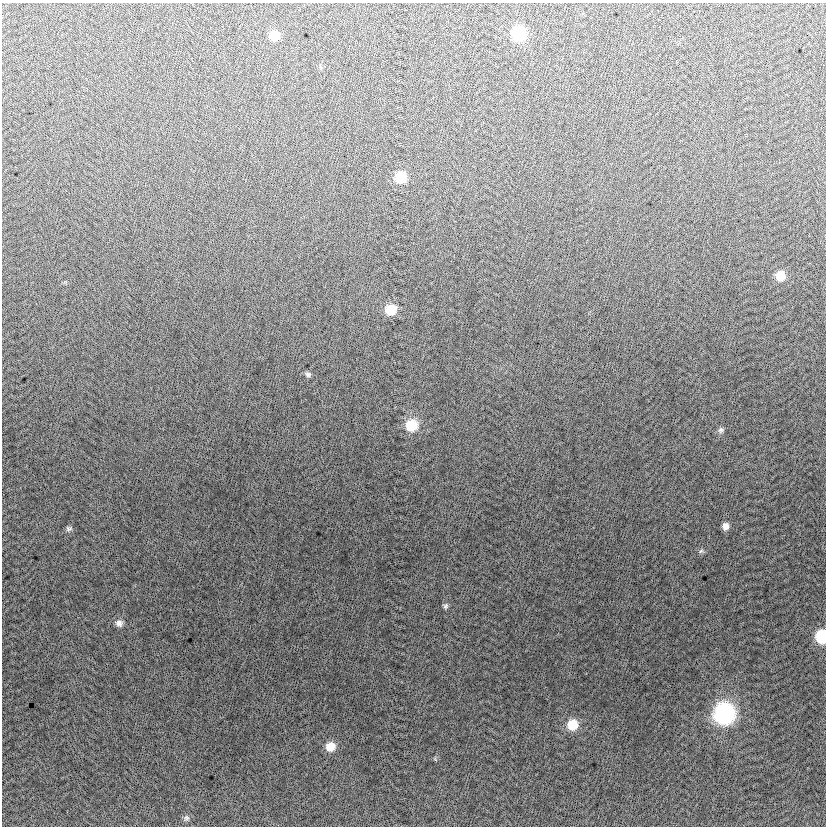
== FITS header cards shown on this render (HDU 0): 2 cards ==
NAXIS1  =                  824
NAXIS2  =                  824

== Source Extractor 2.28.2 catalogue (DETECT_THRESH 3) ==
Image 824 x 824 px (HDU 0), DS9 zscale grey, 1 PNG px = 1 image px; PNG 828 x 828 px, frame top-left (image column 1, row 824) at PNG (2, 3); no overlay
Background -7.86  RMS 13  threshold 37.9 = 3 sigma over >= 5 px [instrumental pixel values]
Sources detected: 19; all 19 listed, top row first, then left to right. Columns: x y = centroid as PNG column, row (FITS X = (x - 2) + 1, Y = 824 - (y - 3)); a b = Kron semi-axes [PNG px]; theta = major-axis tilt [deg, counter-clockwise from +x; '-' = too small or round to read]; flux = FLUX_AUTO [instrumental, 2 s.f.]
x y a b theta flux
519 34 10 9 - 61000
274 35 9 9 - 13000
320 67 6 4 -87 1200
400 177 9 9 - 26000
780 276 9 9 - 13000
391 310 10 9 - 20000
308 374 8 6 -17 2200
412 425 11 10 - 27000
721 430 8 7 - 2500
725 526 8 7 - 5100
69 528 8 6 8 2200
701 551 7 5 44 1700
446 606 8 6 87 2100
119 623 9 9 - 4500
822 637 10 8 -88 45000
724 714 11 11 - 280000
572 725 10 10 - 20000
330 747 10 9 - 13000
186 818 9 7 75 2600
At the frame edge (FLAGS 8, measured only in part): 1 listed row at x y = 822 637